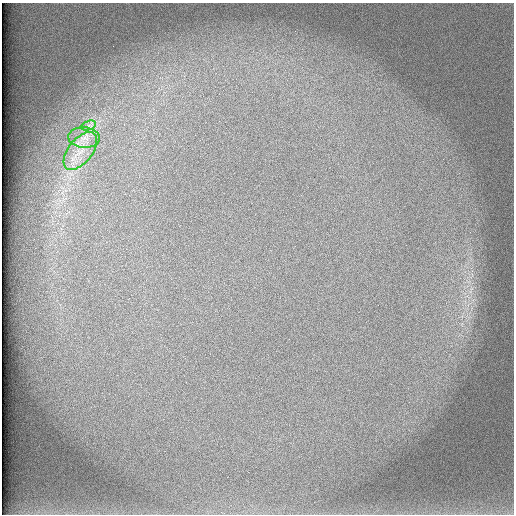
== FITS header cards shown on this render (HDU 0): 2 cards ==
NAXIS1  =                  512 /
NAXIS2  =                  512 /

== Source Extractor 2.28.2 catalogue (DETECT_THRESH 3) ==
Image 512 x 512 px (HDU 0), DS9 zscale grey, 1 PNG px = 1 image px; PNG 516 x 516 px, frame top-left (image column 1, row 512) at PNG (2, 3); each listed source drawn as its Kron ellipse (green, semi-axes under 4 px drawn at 4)
Background 101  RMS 2.9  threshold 8.84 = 3 sigma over >= 5 px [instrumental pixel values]
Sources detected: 3; all 3 listed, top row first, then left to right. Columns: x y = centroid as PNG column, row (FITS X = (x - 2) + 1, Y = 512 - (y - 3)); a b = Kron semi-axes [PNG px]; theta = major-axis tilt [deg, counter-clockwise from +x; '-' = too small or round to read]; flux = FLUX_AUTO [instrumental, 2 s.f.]
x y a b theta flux
88 126 8 4 19 600
84 138 16 10 -4 2200
80 151 22 12 52 4000